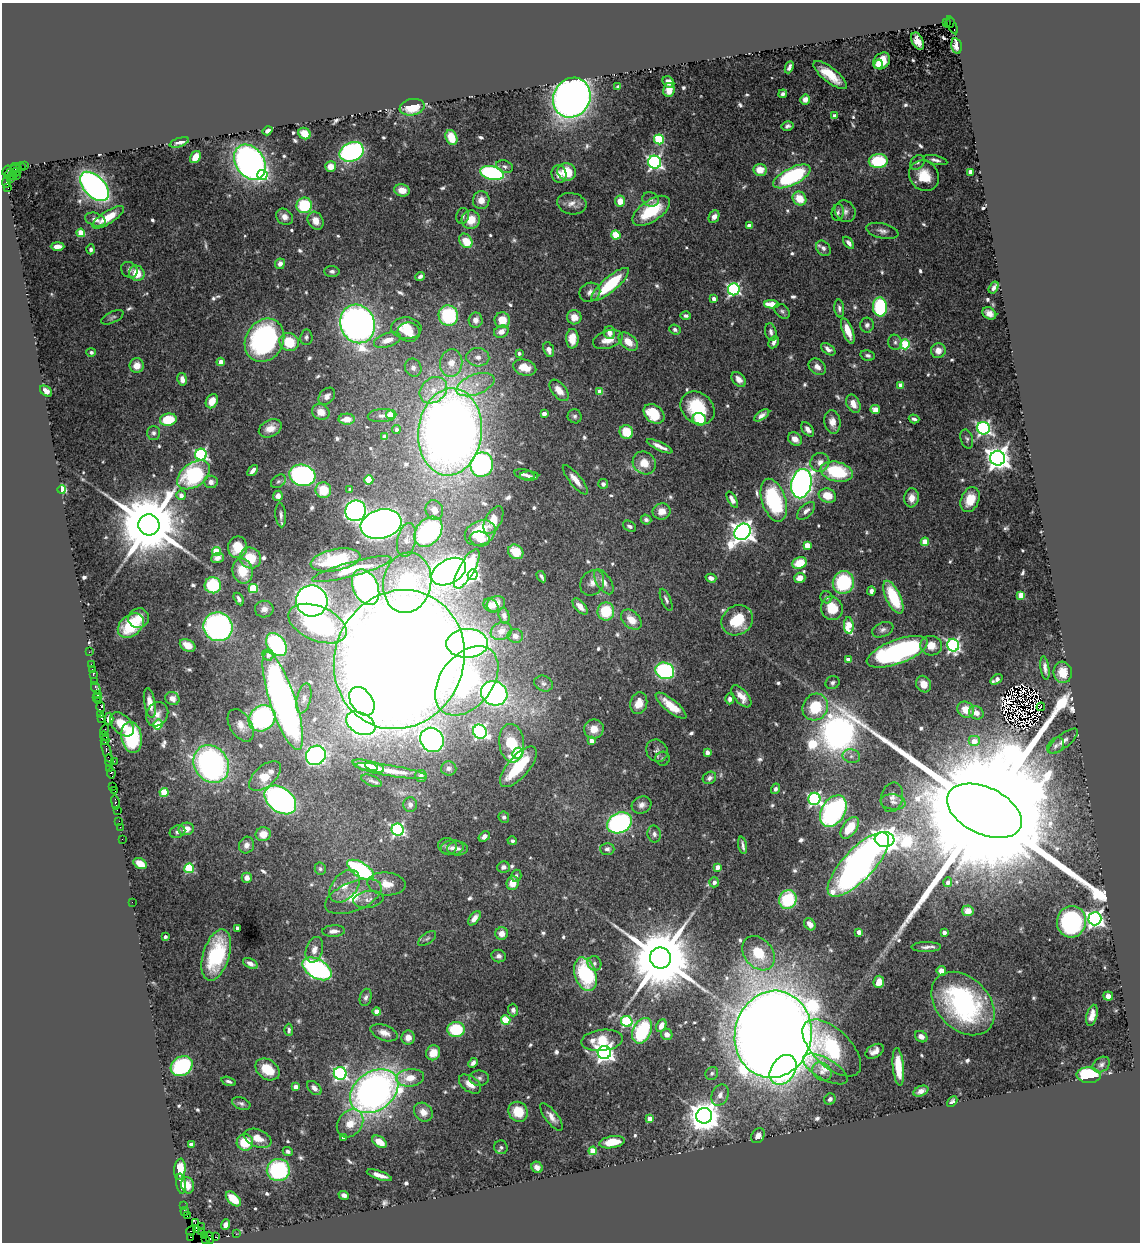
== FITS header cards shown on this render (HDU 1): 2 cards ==
NAXIS1  =                 1138
NAXIS2  =                 1240

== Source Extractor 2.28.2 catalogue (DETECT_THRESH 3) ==
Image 1138 x 1240 px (HDU 1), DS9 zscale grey, 1 PNG px = 1 image px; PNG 1142 x 1244 px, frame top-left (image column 1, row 1240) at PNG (2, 3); each listed source drawn as its Kron ellipse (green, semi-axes under 4 px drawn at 4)
Background 1.03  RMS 0.033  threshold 0.1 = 3 sigma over >= 5 px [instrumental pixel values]
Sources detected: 699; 12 with non-positive FLUX_AUTO (blend fragments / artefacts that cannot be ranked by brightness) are neither listed nor drawn; of the other 687, the 500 brightest by FLUX_AUTO listed and drawn (187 fainter detections omitted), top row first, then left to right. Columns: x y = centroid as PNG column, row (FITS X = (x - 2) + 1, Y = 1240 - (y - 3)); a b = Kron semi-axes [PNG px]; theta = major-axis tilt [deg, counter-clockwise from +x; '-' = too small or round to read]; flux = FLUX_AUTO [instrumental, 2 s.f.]
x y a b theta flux
946 23 3 2 - 380
950 23 5 2 - 320
952 25 9 3 -64 520
918 41 9 5 -64 18
956 46 8 5 -77 9.5
882 61 9 7 44 43
878 64 5 3 - 9.6
789 67 6 3 66 5.8
830 75 21 7 -38 46
668 82 6 5 - 20
618 87 4 4 - 5.9
669 90 7 5 80 21
783 94 4 3 - 6.1
572 98 20 18 58 2000
805 99 5 5 - 14
412 107 12 8 11 64
834 116 4 4 - 15
787 126 6 4 14 6.8
267 131 5 4 - 11
305 133 6 5 - 35
451 137 8 5 -68 52
659 139 5 5 - 170
179 142 10 4 18 14
352 152 12 9 22 440
195 157 7 4 57 34
935 160 12 4 -14 8.7
878 161 9 7 3 130
250 162 19 14 -56 1200
655 162 6 6 - 650
917 162 8 6 43 7
25 166 3 3 - 190
331 166 5 5 - 26
505 166 8 6 -18 7.1
15 167 4 3 - 390
21 167 5 4 - 360
7 170 5 3 - 150
760 170 6 6 - 34
12 171 9 4 41 490
16 172 4 2 - 93
567 172 9 8 - 63
970 172 4 4 - 26
492 173 12 6 -13 360
559 174 9 7 -75 15
262 175 5 5 - 190
13 176 2 2 - 69
17 176 2 2 - 78
792 176 20 8 27 310
924 176 16 14 -50 55
10 179 3 2 - 120
6 183 5 2 - 51
94 186 18 10 -46 1000
8 188 3 2 - 420
402 190 8 6 -14 25
651 199 8 7 - 7.8
799 199 7 6 - 47
481 200 9 8 - 21
620 201 5 5 - 32
572 204 15 10 -10 17
304 205 8 7 - 120
651 211 21 10 35 100
845 211 11 10 - 14
838 212 8 6 81 6.6
463 216 8 6 77 6.6
108 217 18 6 32 46
284 217 9 7 -38 16
714 217 7 5 63 13
95 219 10 6 -19 12
471 220 9 9 - 43
316 221 9 7 -61 22
749 226 4 4 - 21
882 231 16 7 -13 13
81 233 4 4 - 84
616 235 4 4 - 110
466 241 8 6 -52 53
849 243 7 4 -52 9.4
57 246 7 4 0 15
823 248 8 6 -47 9
91 249 5 4 - 5.8
280 264 5 5 - 11
129 270 9 7 -40 7.5
332 271 7 5 -1 7.7
137 273 8 7 - 45
420 276 5 4 - 6.8
610 284 24 7 41 130
994 287 6 3 57 7.2
734 289 6 6 - 430
590 292 10 9 - 13
714 299 4 4 - 17
772 304 7 4 -2 42
880 307 9 7 -88 220
839 308 9 5 -85 8.4
782 311 9 6 -38 6.1
989 313 7 5 -33 14
448 315 10 9 - 160
686 316 5 4 - 6.8
112 317 12 5 26 6.8
574 317 7 7 - 28
476 320 7 7 - 16
502 320 8 7 - 40
358 324 19 17 -69 1600
867 325 7 7 - 8.5
406 328 15 10 -4 43
675 329 6 5 - 7
848 331 13 5 -69 37
409 332 11 9 -8 29
501 332 7 6 - 19
771 332 9 5 -78 8.8
609 333 6 5 - 16
306 337 8 6 85 6.2
572 339 10 6 -88 41
264 340 23 18 60 450
387 340 14 7 18 25
608 340 15 8 17 35
289 342 10 9 - 75
628 342 11 7 -41 36
774 342 6 5 - 9.3
895 342 7 7 - 7.1
905 344 5 5 - 150
828 349 8 5 -35 11
549 350 7 5 -70 13
938 351 7 7 - 18
91 352 5 4 - 6.7
519 353 3 3 - 8.1
868 355 7 5 -13 6.6
478 357 11 9 -4 18
221 362 4 4 - 26
451 363 14 11 84 35
137 366 7 7 - 28
817 367 9 7 -42 14
413 368 9 8 - 12
525 368 12 7 -16 35
182 379 6 5 - 16
739 379 8 6 -49 16
475 385 20 10 20 37
901 385 4 4 - 31
433 390 15 12 42 38
559 390 12 7 -52 24
46 391 7 4 -37 15
600 392 4 4 - 42
327 396 9 7 48 12
212 401 7 5 60 33
853 404 9 6 -65 26
698 408 18 15 -39 120
875 409 5 4 - 34
321 412 9 7 -31 27
544 414 4 4 - 20
654 414 11 8 -39 89
382 415 14 6 4 13
390 415 4 4 - 69
762 415 8 4 34 10
575 416 7 6 - 6.3
347 419 8 5 1 31
699 419 7 6 - 76
914 419 5 3 - 6.8
168 420 8 6 10 77
832 422 12 8 -82 23
270 428 12 8 27 23
983 428 6 6 - 590
396 429 4 4 - 8.3
808 429 8 5 -54 13
450 432 44 32 84 3000
626 432 7 6 - 51
153 433 7 6 - 6.7
385 437 4 4 - 23
795 439 7 6 - 18
967 439 10 6 -75 6.1
660 446 14 3 -25 16
201 455 6 6 - 400
998 458 7 7 - 2400
820 462 10 9 - 17
644 463 12 10 -42 36
482 465 12 11 - 390
253 471 6 4 48 11
837 472 16 9 -13 160
524 474 10 5 -11 8
194 475 18 11 36 260
302 475 13 10 -15 600
529 476 9 4 0 8.2
369 480 4 4 - 100
575 480 18 6 -51 25
278 481 8 6 37 5.9
211 482 7 6 - 11
603 484 5 5 - 8.6
801 484 15 10 78 1100
62 489 4 4 - 180
350 489 3 3 - 6.4
323 490 8 7 - 62
181 495 5 4 - 16
278 496 5 5 - 12
827 496 9 7 -19 49
911 498 9 7 85 22
732 500 9 4 -60 15
774 500 22 12 -72 210
970 500 13 9 68 47
434 510 10 8 -68 20
356 511 10 10 - 700
662 511 9 8 - 25
806 511 11 6 42 13
281 515 12 5 -85 9.3
493 520 15 8 62 34
646 520 5 5 - 6.5
381 524 21 14 15 1800
149 525 10 10 - 31000
630 526 7 5 -30 6.3
428 532 17 12 52 390
742 532 9 7 47 2000
480 533 16 12 24 65
480 539 10 7 -9 20
406 540 17 9 79 21
925 542 4 4 - 62
807 545 4 4 - 48
237 547 11 9 80 49
216 551 4 4 - 92
516 552 8 6 -37 54
217 558 6 5 - 11
250 558 11 10 - 57
336 560 25 10 11 120
799 563 7 5 23 52
352 569 41 7 15 65
467 569 22 7 61 330
242 571 12 10 -76 58
449 572 19 12 29 1400
472 575 5 5 - 370
541 577 6 3 -60 6.2
711 578 5 4 - 12
800 578 5 5 - 18
604 582 14 7 -56 18
843 582 11 10 - 160
407 583 30 24 79 240
592 583 13 11 55 18
213 585 8 8 - 130
366 587 19 12 -66 560
253 588 4 4 - 130
871 591 4 4 - 10
1021 595 4 4 - 64
826 597 6 6 - 5.7
893 597 18 7 -65 130
239 599 7 4 -61 7.4
666 600 12 4 -66 7.5
312 601 16 15 - 1200
496 604 9 7 26 17
491 605 8 6 -36 13
580 606 10 5 -48 18
832 608 12 10 -71 49
264 609 9 8 - 14
606 611 9 8 - 87
504 616 8 5 -74 6.8
139 618 10 9 - 32
631 620 12 8 -44 32
737 620 16 14 37 77
318 624 31 17 -23 230
131 625 14 10 40 84
849 625 8 5 -85 80
218 627 15 14 - 690
883 630 11 7 23 9.7
501 631 11 8 21 18
515 636 8 7 - 11
467 643 21 14 1 590
188 645 8 5 -29 28
276 645 13 8 -53 250
953 645 6 6 - 550
931 646 11 10 - 31
89 652 2 2 - 15
897 652 32 12 20 630
268 655 5 5 - 11
399 659 70 64 66 11000
848 660 4 4 - 20
91 664 2 2 - 28
1045 668 12 4 -81 11
92 670 3 2 - 45
665 671 9 8 - 320
1063 672 11 9 -82 43
93 674 4 3 - 120
996 679 7 4 33 14
467 681 39 26 52 400
95 682 2 2 - 16
832 683 7 6 - 6.3
544 684 9 7 -23 8.3
924 684 8 7 - 26
96 688 6 3 -63 140
494 693 13 12 - 670
97 694 3 3 - 110
741 696 13 6 -50 24
97 698 4 3 - 100
304 698 15 7 77 13
172 699 7 6 - 17
730 699 5 4 - 7.5
98 701 3 2 - 110
283 701 51 13 -72 1400
362 701 16 10 -54 320
150 703 15 5 -81 22
639 703 11 8 77 35
671 706 19 6 -39 41
101 707 5 4 - 370
815 707 14 12 56 99
1041 707 4 2 - 7
966 710 9 7 -37 36
976 713 7 6 - 16
157 714 12 10 60 19
100 715 3 3 - 120
102 718 3 3 - 110
262 718 14 12 39 370
109 719 6 4 87 12
361 723 15 10 -28 920
122 724 14 9 -45 37
158 725 5 4 - 100
241 725 18 10 -59 25
594 729 10 9 - 31
104 730 5 3 - 200
480 732 7 6 - 500
104 736 5 3 - 160
132 737 16 10 -81 190
105 740 4 3 - 43
432 740 12 11 - 880
591 741 4 4 - 21
974 741 6 5 - 28
1063 741 18 7 38 16
512 743 19 12 -83 90
1056 746 9 7 43 8.3
107 751 12 3 -73 460
657 751 11 10 - 11
707 752 4 4 - 18
517 753 6 5 - 110
316 755 10 9 - 600
851 756 9 7 -11 11
663 759 7 7 - 5.7
109 760 6 4 -77 150
114 761 2 2 - 110
211 764 20 16 -55 730
365 765 13 5 -15 31
375 767 9 5 -17 25
518 767 25 10 49 130
110 768 4 2 - 90
449 768 8 7 - 7.8
391 771 36 5 -9 37
111 773 5 4 - 140
265 776 19 10 41 56
421 776 6 5 - 7.4
709 778 7 6 - 7.4
371 781 10 5 -22 6.5
113 787 2 2 - 21
775 789 5 4 - 6.6
115 791 2 2 - 23
164 792 4 4 - 98
892 797 15 10 77 18
814 799 6 6 - 470
280 800 18 12 -38 780
115 802 7 3 -81 140
893 802 12 7 -7 14
410 805 7 6 - 8.8
642 805 10 8 26 13
117 810 2 2 - 36
833 811 17 11 58 520
984 811 40 23 -25 290000
504 817 6 5 - 5.9
119 821 2 2 - 31
619 823 13 10 27 470
120 827 2 2 - 39
850 828 12 7 54 63
186 829 7 6 - 25
398 830 6 6 - 490
177 832 8 6 22 7.3
263 834 7 7 - 31
654 834 8 7 - 9.3
484 837 6 4 39 12
122 839 2 2 - 18
884 839 10 7 -5 3200
512 841 5 4 - 6
246 845 8 7 - 12
743 845 9 3 -79 7.2
447 846 9 8 - 9.5
452 848 11 7 7 11
457 849 10 7 0 8.7
607 849 7 6 - 7.9
140 864 7 5 -28 39
858 865 41 15 47 1900
503 867 6 5 - 8.6
717 867 4 4 - 22
189 868 5 5 - 180
320 869 6 5 - 5.9
361 870 15 7 -32 370
516 876 6 5 - 5.6
247 878 5 5 - 14
714 882 5 4 - 12
948 882 5 4 - 12
512 883 7 6 - 26
386 884 19 11 -5 41
345 886 18 12 51 39
353 897 30 14 22 74
368 900 15 8 7 17
788 900 9 8 - 150
132 902 2 2 - 27
968 911 6 5 - 17
474 918 8 4 53 17
1095 919 6 6 - 980
1071 922 16 14 75 320
810 924 6 5 - 19
237 928 4 3 - 7.5
334 931 11 6 3 15
859 932 4 4 - 25
944 932 4 3 - 14
502 934 6 6 - 20
165 937 3 3 - 6.6
427 938 10 5 36 6
926 947 15 5 1 11
314 950 13 8 74 18
758 953 19 14 -50 70
216 955 26 13 73 170
499 956 7 6 - 8.5
660 958 10 10 - 33000
594 963 7 6 - 6.3
250 964 8 4 -27 11
317 969 16 9 -30 540
941 971 5 4 - 28
585 974 17 10 -71 190
879 982 6 5 - 38
1108 996 5 4 - 11
366 997 9 6 76 7.1
963 1004 36 26 -45 390
513 1010 6 5 - 8.3
377 1012 4 4 - 39
1092 1015 11 5 75 17
506 1020 5 4 - 120
627 1021 5 5 - 240
661 1026 7 5 64 23
456 1029 8 7 - 120
289 1030 6 4 -88 6.5
642 1031 13 9 64 190
384 1033 14 7 -20 19
667 1034 6 5 - 14
773 1034 44 38 79 9600
921 1037 7 5 -34 14
408 1038 7 6 - 18
602 1040 21 10 6 67
832 1048 36 18 -44 200
874 1051 10 6 32 15
433 1053 7 7 - 32
604 1053 6 6 - 1100
473 1063 5 4 - 8.4
1101 1065 9 7 35 7.6
182 1066 12 9 36 250
898 1067 19 5 -85 53
268 1069 13 9 -35 53
825 1069 25 10 -30 29
783 1070 16 12 55 270
822 1072 10 8 -42 14
340 1073 6 6 - 480
712 1073 7 6 - 5.8
1089 1075 12 8 -3 160
410 1078 14 8 5 36
479 1078 9 7 -1 8.8
229 1081 7 4 -18 6.2
470 1084 12 7 -35 25
296 1087 4 4 - 24
314 1088 8 5 -43 13
374 1091 26 19 36 1800
921 1091 8 5 24 12
720 1095 11 8 66 14
830 1099 6 5 - 8.7
952 1101 6 4 44 5.8
241 1103 9 6 -21 7.3
423 1112 10 8 -47 21
518 1112 10 9 - 64
704 1116 8 7 - 4800
552 1117 16 6 -53 18
650 1119 4 4 - 28
350 1123 15 12 52 43
758 1136 8 6 56 14
343 1137 3 3 - 6.8
258 1138 14 8 -22 28
245 1142 8 8 - 59
379 1142 8 5 -35 28
612 1142 13 6 10 42
191 1145 4 4 - 19
501 1147 7 6 - 6.5
288 1151 5 4 - 6.8
593 1151 4 4 - 69
537 1167 6 5 - 12
180 1169 10 5 84 44
278 1170 11 11 - 240
379 1175 13 4 -19 17
181 1184 10 5 -81 22
188 1185 8 6 -78 24
344 1195 5 4 - 9.2
233 1199 9 5 -43 52
184 1206 2 2 - 20
185 1211 4 2 - 62
187 1216 2 2 - 28
195 1223 3 2 - 69
225 1225 5 4 - 10
201 1227 3 2 - 170
196 1229 3 2 - 75
191 1231 5 3 - 140
202 1231 2 2 - 86
236 1234 2 2 - 23
205 1235 3 2 - 49
191 1237 3 2 - 13
216 1237 3 2 - 59
210 1238 6 3 -75 79
206 1239 2 2 - 15
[187 fainter detections neither listed nor drawn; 12 non-positive-flux detections neither listed nor drawn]